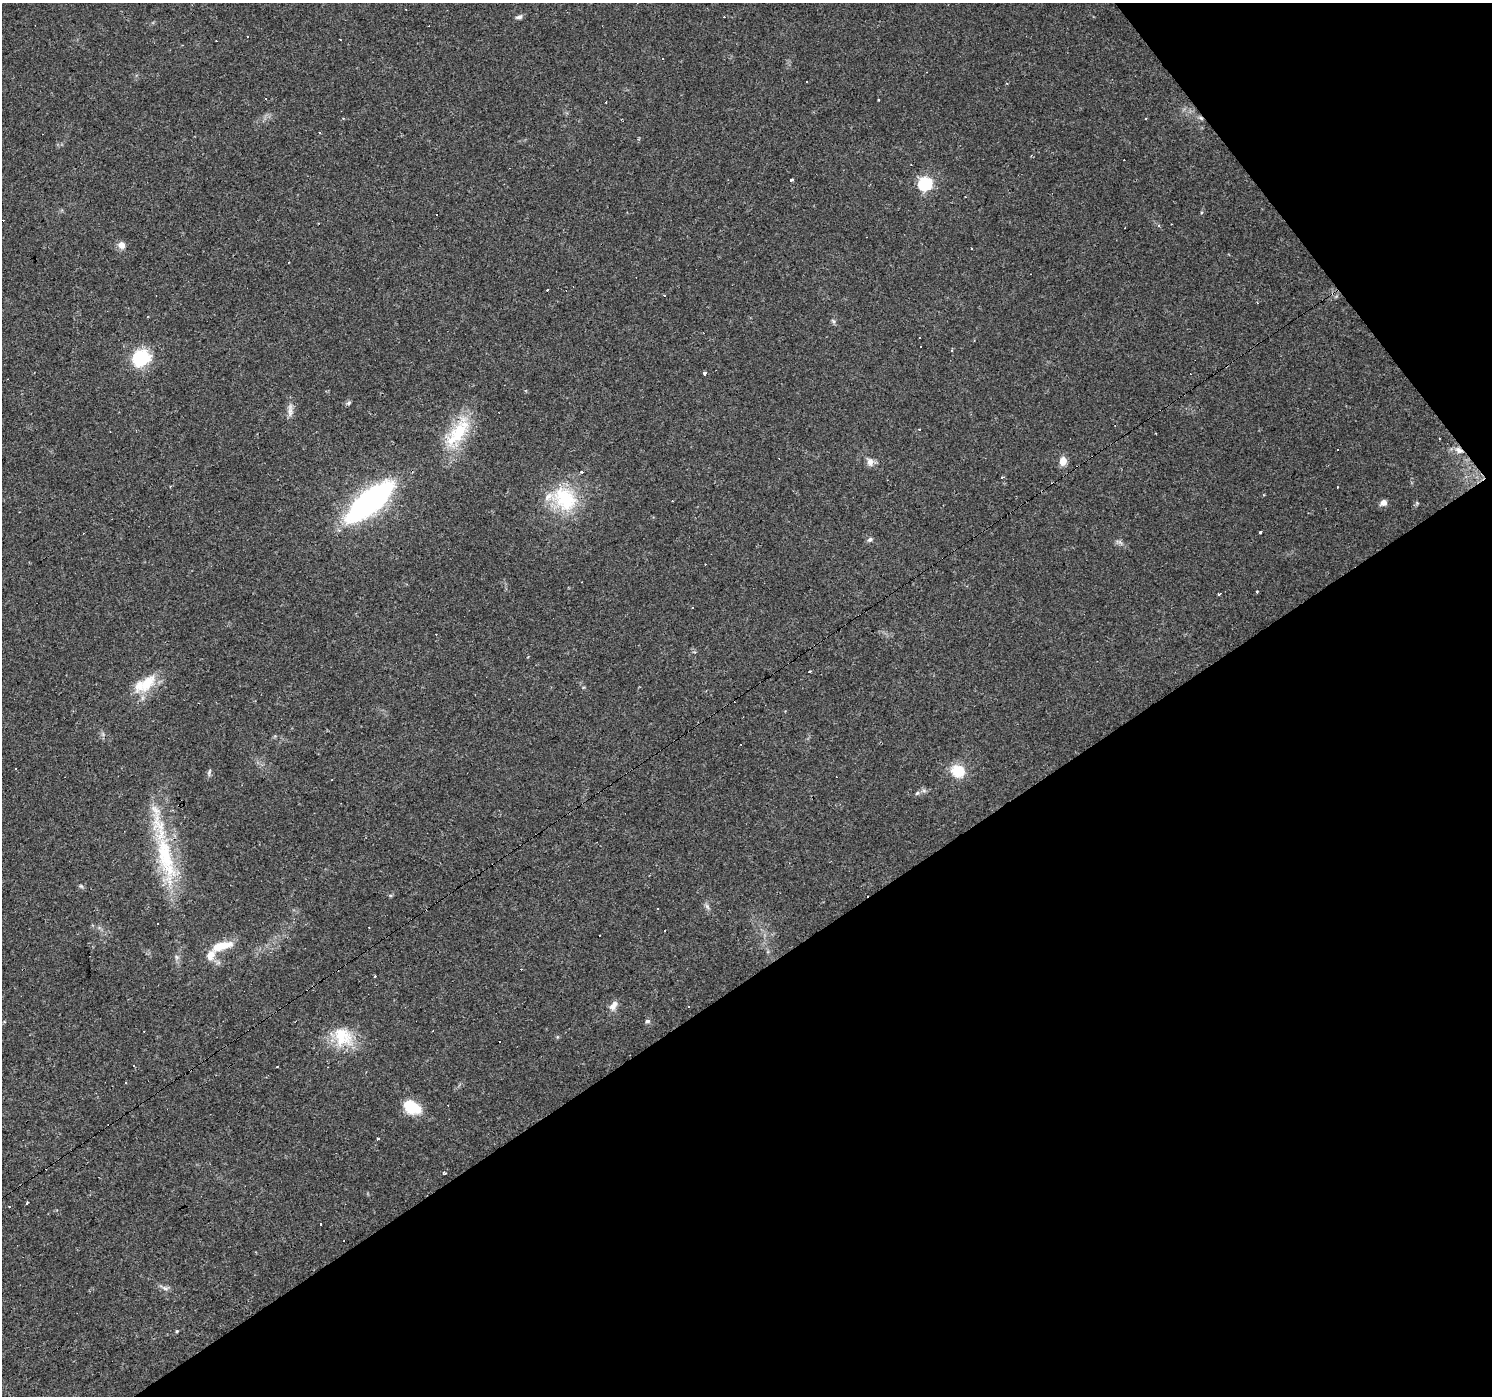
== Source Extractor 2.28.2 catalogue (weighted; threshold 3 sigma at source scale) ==
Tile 12 of 4 x 4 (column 4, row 3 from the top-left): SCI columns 4471-5960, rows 1586-2979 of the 5960 x 5894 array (HDU 1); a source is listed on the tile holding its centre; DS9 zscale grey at full resolution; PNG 1494 x 1398 px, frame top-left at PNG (2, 3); no overlay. Shown black and unused: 35% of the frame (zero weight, under 2 of 3 exposures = <1% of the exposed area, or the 3 px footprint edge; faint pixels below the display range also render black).
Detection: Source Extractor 2.28.2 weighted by HDU 2 'WHT'; one run over the whole footprint, this tile lists its part. Background 0.0381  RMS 0.0046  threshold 0.0206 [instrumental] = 3 sigma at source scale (4.5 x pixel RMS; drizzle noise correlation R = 1.50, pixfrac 1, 0.0396/0.0396 arcsec/px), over >= 5 px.
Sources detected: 112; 3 inside a brighter object's white glare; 43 cosmic-ray / hot-pixel residue — not listed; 5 inside a brighter listed object's ellipse — not listed separately; the other 61 listed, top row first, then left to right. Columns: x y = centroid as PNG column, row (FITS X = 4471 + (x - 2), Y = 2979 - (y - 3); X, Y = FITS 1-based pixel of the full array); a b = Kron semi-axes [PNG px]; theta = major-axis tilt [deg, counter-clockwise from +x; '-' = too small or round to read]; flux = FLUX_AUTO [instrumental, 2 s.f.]
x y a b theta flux
519 17 9 5 15 1.4
927 72 3 2 - 0.3
807 82 3 3 - 2
265 99 3 3 - 1.6
878 100 3 2 - 0.37
606 102 3 2 - 1
1145 119 3 3 - 0.63
791 180 4 3 - 2.9
925 184 6 6 - 74
965 197 2 2 - 0.38
1159 225 5 3 - 0.53
121 245 7 7 - 3.7
548 290 3 2 - 0.6
664 295 3 3 - 2.1
833 321 7 5 -59 0.9
921 346 3 3 - 0.76
141 358 12 10 33 39
705 373 3 3 - 1.7
349 403 7 5 42 0.91
290 410 22 7 88 3.1
458 433 53 21 56 24
1459 450 12 7 -31 2.9
1063 461 8 7 - 5
870 462 12 9 -79 2.5
582 472 3 3 - 1.9
1001 477 3 3 - 0.71
565 499 37 31 -47 30
372 501 37 21 68 58
1383 503 8 6 28 2.6
1417 503 5 5 - 0.6
339 530 5 5 - 0.99
1260 532 3 3 - 4.8
870 539 7 6 - 1.2
1119 542 12 4 -21 1.3
1257 591 3 2 - 0.58
1219 594 3 3 - 1.2
810 672 3 3 - 1.6
147 683 31 16 52 13
16 769 3 2 - 0.45
958 771 8 7 - 21
209 772 11 4 76 1
924 791 7 4 -19 0.95
917 793 6 5 - 0.92
165 854 83 22 -78 43
81 886 7 4 -44 0.72
707 906 10 5 -63 1.3
158 923 3 3 - 2.3
224 946 22 10 14 7.9
176 957 8 5 -28 1.2
375 976 3 2 - 0.45
613 1005 14 8 56 3.2
689 1006 3 2 - 0.36
647 1021 6 5 - 1.1
343 1037 30 24 -47 18
134 1066 3 3 - 4.6
412 1109 25 12 2 9.5
378 1139 3 3 - 1.3
444 1173 4 3 - 0.81
27 1203 4 3 - 1.6
165 1288 10 6 -27 1.6
177 1331 5 3 - 0.45
Overlapping masked pixels (flux is a lower limit): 1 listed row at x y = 1459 450